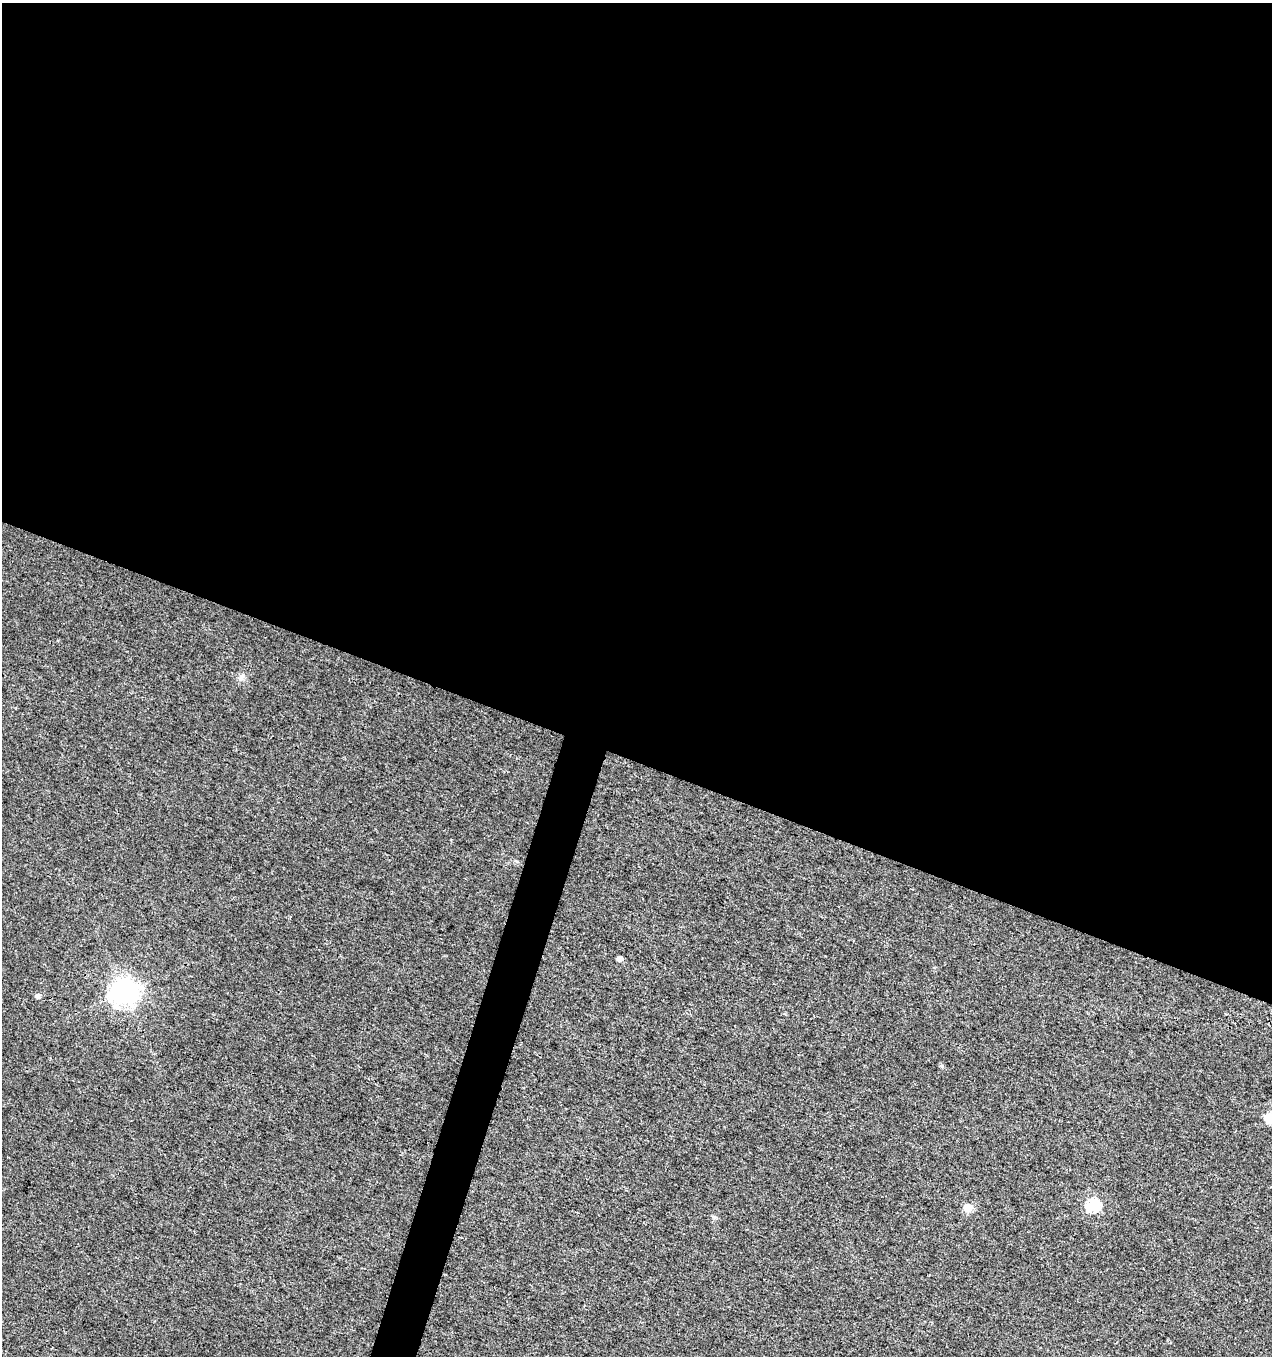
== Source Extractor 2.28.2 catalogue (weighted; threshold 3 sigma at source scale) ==
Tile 3 of 4 x 4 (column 3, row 1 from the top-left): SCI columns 2821-4090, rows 4064-5417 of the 5574 x 5425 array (HDU 1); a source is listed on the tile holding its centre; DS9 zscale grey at full resolution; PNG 1274 x 1358 px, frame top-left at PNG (2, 3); no overlay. Shown black and unused: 58% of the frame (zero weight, under 3 of 4 exposures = <1% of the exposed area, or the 3 px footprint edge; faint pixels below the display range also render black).
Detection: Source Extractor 2.28.2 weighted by HDU 2 'WHT'; one run over the whole footprint, this tile lists its part. Background 0.00757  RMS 0.0031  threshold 0.0141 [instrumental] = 3 sigma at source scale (4.5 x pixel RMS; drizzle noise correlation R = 1.50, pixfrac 1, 0.0396/0.0396 arcsec/px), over >= 5 px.
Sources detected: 9; all 9 listed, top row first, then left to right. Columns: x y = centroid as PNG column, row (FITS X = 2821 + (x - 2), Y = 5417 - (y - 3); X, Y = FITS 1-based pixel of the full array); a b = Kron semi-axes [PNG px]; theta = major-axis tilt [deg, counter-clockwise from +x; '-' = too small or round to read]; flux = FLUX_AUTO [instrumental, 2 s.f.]
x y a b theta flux
241 677 11 7 53 1.4
516 861 6 4 -18 0.41
620 959 5 4 - 1.6
124 992 10 8 21 320
37 996 5 4 - 1.4
942 1066 5 5 - 0.52
1093 1205 6 6 - 36
968 1207 5 5 - 8.7
714 1217 6 5 - 0.57